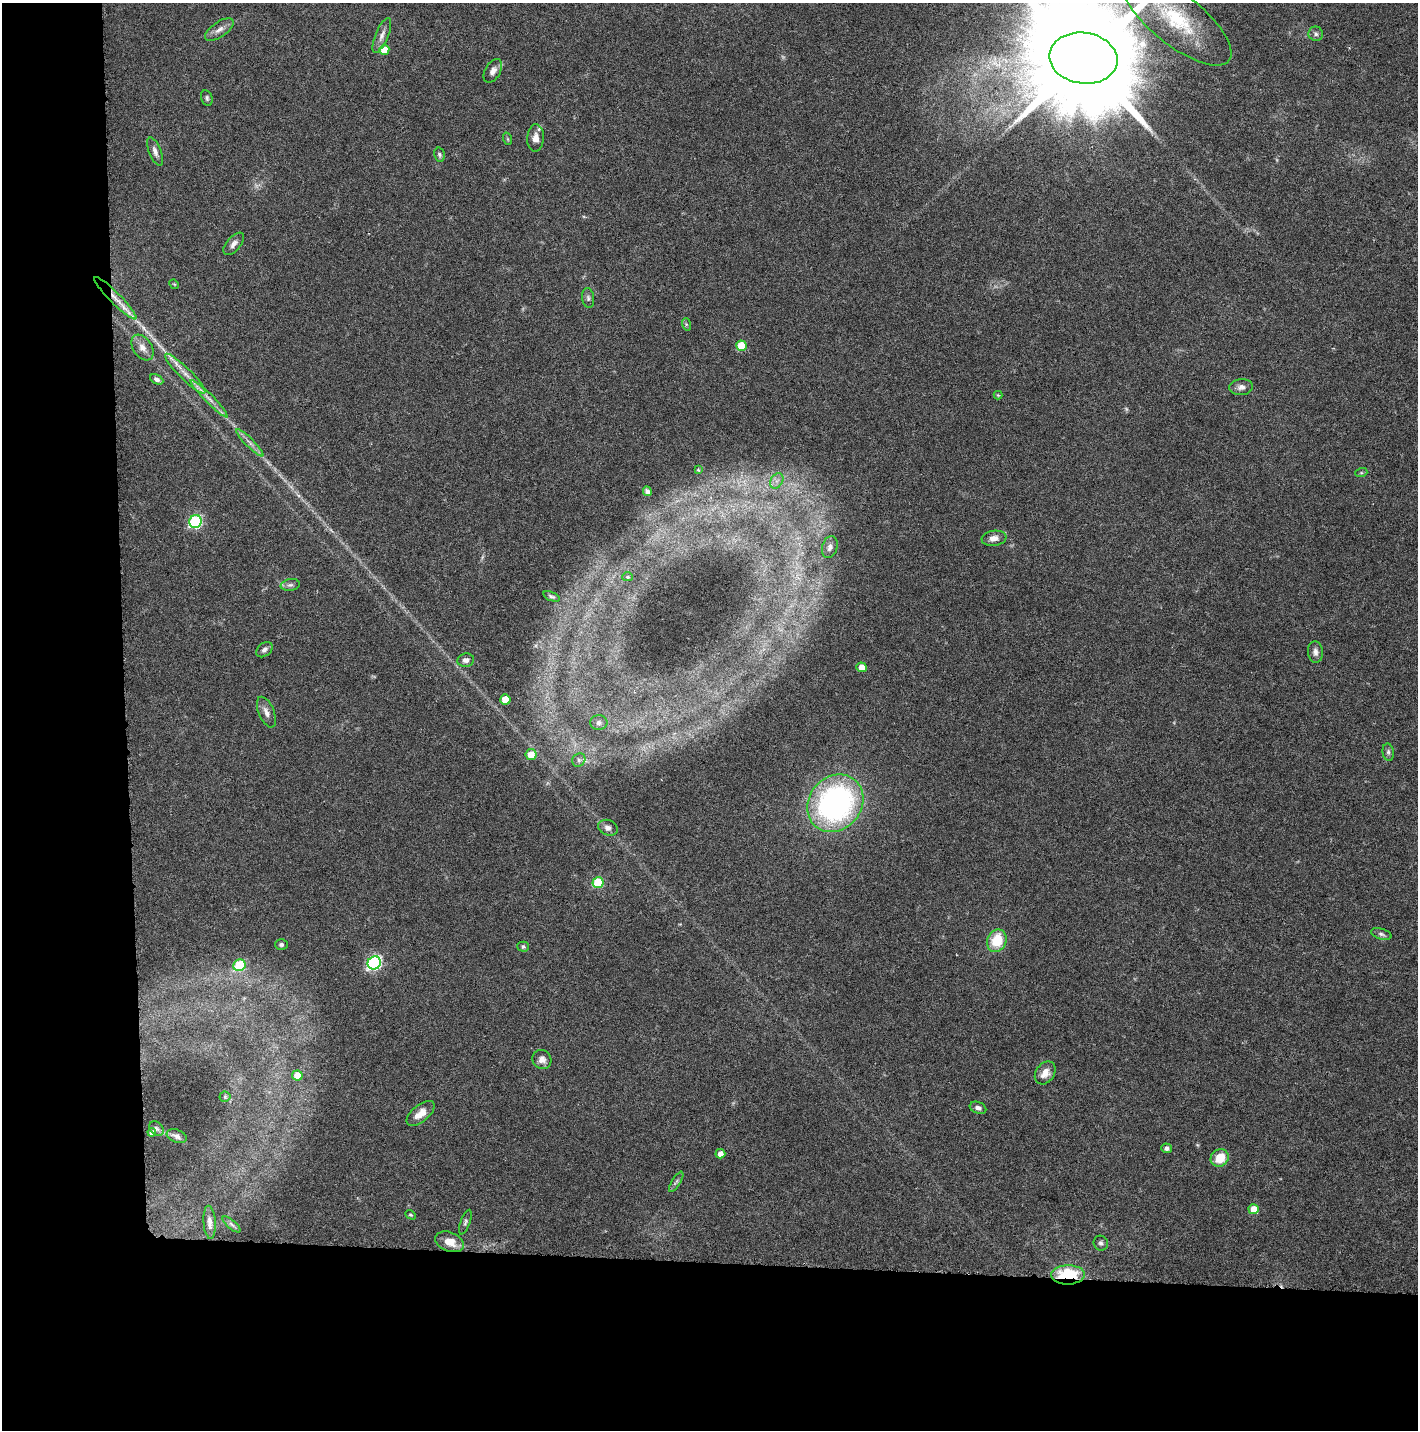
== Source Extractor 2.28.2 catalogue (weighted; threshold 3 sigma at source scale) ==
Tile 7 of 3 x 3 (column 1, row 3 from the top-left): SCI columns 148-1563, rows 1-1428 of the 4545 x 4293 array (HDU 1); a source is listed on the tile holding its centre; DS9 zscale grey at full resolution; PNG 1420 x 1432 px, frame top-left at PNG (2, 3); each listed source drawn as its Kron ellipse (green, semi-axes under 4 px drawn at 4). Shown black and unused: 19% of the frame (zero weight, under 3 of 6 exposures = <1% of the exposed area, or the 3 px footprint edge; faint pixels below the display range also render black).
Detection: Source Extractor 2.28.2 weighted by HDU 2 'WHT'; one run over the whole footprint, this tile lists its part. Background 0.0301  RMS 0.0024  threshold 0.00996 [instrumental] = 3 sigma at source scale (4.09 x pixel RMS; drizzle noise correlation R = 1.36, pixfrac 0.8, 0.0396/0.0396 arcsec/px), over >= 5 px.
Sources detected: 80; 4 too faint to see at this stretch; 1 long thin detection or spike segment (spike, bleed or trail) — neither listed nor drawn; the other 75 listed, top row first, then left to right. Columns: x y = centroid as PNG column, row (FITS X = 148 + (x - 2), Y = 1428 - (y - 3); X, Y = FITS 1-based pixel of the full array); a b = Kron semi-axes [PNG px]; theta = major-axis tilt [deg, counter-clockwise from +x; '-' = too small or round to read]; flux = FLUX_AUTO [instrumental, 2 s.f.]
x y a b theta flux
1176 19 67 25 -39 20
219 30 17 7 35 1.4
1316 34 7 7 - 0.68
382 35 18 6 68 1.4
384 50 5 5 - 3.7
1083 58 34 25 -8 8700
493 71 13 7 60 1.3
207 98 8 5 -74 0.53
536 138 14 8 86 1.7
508 139 6 4 -71 0.27
155 151 15 6 -69 1.1
439 155 7 5 -77 0.48
234 244 13 7 49 1.1
174 284 5 4 - 0.22
115 298 29 5 -45 2.8
588 298 10 6 -82 0.69
686 324 6 4 -73 0.32
741 346 5 5 - 7.2
142 347 14 9 -56 1.8
185 374 27 6 -44 2.7
157 379 7 4 -27 0.66
1241 387 12 8 5 1.1
998 395 4 4 - 0.21
209 399 26 3 -45 1.9
250 443 19 4 -45 1.2
698 470 3 2 - 0.25
1361 473 6 4 18 0.31
777 481 8 6 59 1.1
647 491 5 4 - 0.73
195 521 6 6 - 28
994 538 12 7 8 1.4
830 547 11 7 74 1.1
628 577 5 4 - 0.32
290 585 9 6 9 0.69
551 596 9 4 -20 0.46
264 650 9 6 40 0.83
1315 652 11 7 -84 1.1
466 660 8 6 9 0.97
862 667 5 5 - 2
505 699 5 5 - 3.5
266 712 16 7 -67 1.4
599 723 8 7 - 0.92
1388 752 8 5 -81 0.59
531 755 5 5 - 3.7
579 760 7 6 - 0.7
835 803 30 26 49 62
608 828 10 7 -22 1
598 883 5 5 - 12
1381 934 10 5 -17 0.63
997 941 11 9 66 7
281 944 6 5 - 0.51
523 947 5 5 - 0.46
374 963 7 6 - 43
239 965 6 5 - 15
542 1059 10 9 - 1.4
1045 1073 12 9 54 2.2
297 1075 5 5 - 3.9
225 1097 5 5 - 0.35
978 1108 8 5 -21 0.77
420 1113 17 8 40 2.4
156 1128 8 6 -45 0.51
152 1132 4 4 - 0.79
177 1136 10 6 -21 0.87
1166 1148 5 5 - 0.73
720 1154 5 4 - 1.6
1220 1158 9 8 - 4.3
676 1182 12 3 58 0.54
1254 1209 5 5 - 3.7
411 1215 5 4 - 0.33
210 1222 16 6 -86 1.2
465 1222 13 5 70 0.58
231 1224 11 4 -40 0.61
450 1242 15 9 -21 3.1
1101 1243 7 7 - 0.66
1068 1275 17 9 2 18
Overlapping masked pixels (flux is a lower limit): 2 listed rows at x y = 115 298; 1068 1275
Isophote crosses this tile's border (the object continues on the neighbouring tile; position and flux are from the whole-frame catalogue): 2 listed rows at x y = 1176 19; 1083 58